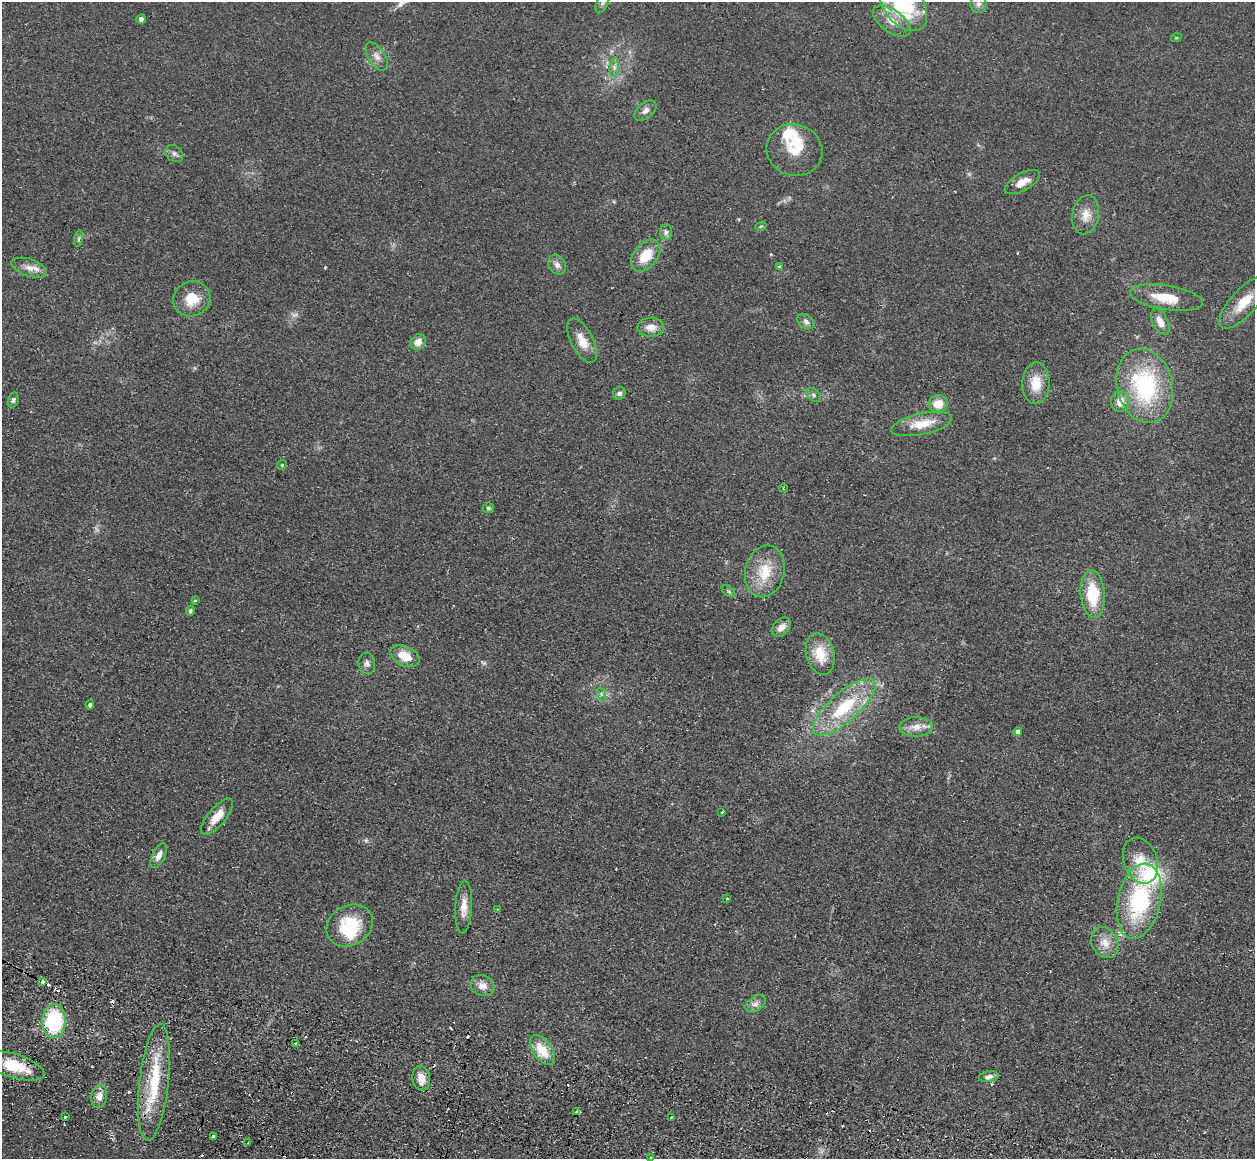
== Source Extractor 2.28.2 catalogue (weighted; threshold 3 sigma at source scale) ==
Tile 6 of 4 x 4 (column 2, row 2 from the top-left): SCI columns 1269-2521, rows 2651-3807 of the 5043 x 5143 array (HDU 1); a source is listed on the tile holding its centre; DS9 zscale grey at full resolution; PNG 1257 x 1161 px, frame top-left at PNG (2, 2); each listed source drawn as its Kron ellipse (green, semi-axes under 4 px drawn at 4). Shown black and unused: <1% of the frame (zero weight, under 2 of 3 exposures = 3% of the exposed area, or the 3 px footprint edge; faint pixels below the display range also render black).
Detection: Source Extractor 2.28.2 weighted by HDU 2 'WHT'; one run over the whole footprint, this tile lists its part. Background 0.0726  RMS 0.0098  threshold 0.044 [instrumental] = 3 sigma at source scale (4.5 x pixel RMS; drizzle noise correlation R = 1.50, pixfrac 1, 0.05/0.05 arcsec/px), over >= 5 px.
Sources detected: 104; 1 too faint to see at this stretch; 14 cosmic-ray / hot-pixel residue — neither listed nor drawn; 9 inside a brighter listed object's ellipse — not listed separately; the other 80 listed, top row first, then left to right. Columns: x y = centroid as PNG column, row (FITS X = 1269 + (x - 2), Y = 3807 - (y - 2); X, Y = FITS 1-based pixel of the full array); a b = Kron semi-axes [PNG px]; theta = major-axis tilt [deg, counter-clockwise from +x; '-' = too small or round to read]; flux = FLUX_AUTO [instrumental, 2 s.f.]
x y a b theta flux
603 2 12 5 65 3.2
978 4 9 8 - 4.1
904 5 29 19 -52 43
141 19 5 4 - 4.1
892 21 22 11 -35 14
1176 38 5 3 - 0.85
377 56 16 8 -59 6.7
614 67 9 4 82 3.2
645 111 13 7 41 5.4
794 150 28 25 -21 29
174 154 10 7 -40 3.6
1022 182 19 8 29 12
1086 215 20 13 79 13
761 226 6 3 19 1.1
666 232 8 6 -89 3
79 239 8 4 81 1.9
646 256 18 12 51 23
557 265 10 8 -58 4.9
780 266 4 4 - 1.8
29 268 18 8 -18 9.1
1166 298 37 12 -9 30
192 299 19 17 25 23
1244 302 33 13 48 24
806 322 9 6 -34 3.7
1160 322 14 7 -62 9.4
651 327 13 9 2 8.9
582 341 24 11 -63 14
418 342 8 7 - 9
1036 383 21 13 88 21
1145 386 37 27 -76 120
619 393 7 6 - 2.7
813 395 8 5 -43 2.5
13 400 8 5 76 2.4
1120 401 10 9 - 11
938 404 9 8 - 16
922 424 31 10 12 24
282 465 5 4 - 1.2
783 488 4 2 - 0.8
488 508 5 5 - 1.7
765 571 26 19 76 32
728 591 7 4 -37 1.6
1093 594 24 12 -86 41
195 600 3 3 - 1.5
190 611 5 3 - 1.7
781 627 11 7 46 8
820 654 21 14 -75 25
405 656 15 9 -24 19
367 663 10 8 -85 4.1
601 694 7 4 -72 2.2
90 705 4 4 - 4.6
844 707 40 14 41 60
916 727 16 10 2 10
1018 732 4 4 - 5.6
722 812 3 2 - 0.96
217 817 22 8 50 15
159 855 13 6 63 7.1
1140 861 23 17 -70 21
727 898 3 3 - 1.8
1139 901 38 21 77 110
464 907 26 8 87 12
498 910 4 4 - 1.8
350 925 24 20 30 48
1105 942 16 12 -61 13
42 982 4 3 - 6.1
483 986 12 10 -24 8
756 1004 11 7 34 4.9
54 1021 17 11 86 86
295 1044 3 2 - 2.7
542 1050 17 9 -54 23
14 1066 31 12 -17 42
989 1077 10 5 10 4.3
421 1078 12 9 -79 12
154 1082 59 14 83 58
99 1097 11 7 78 8
577 1112 4 3 - 8.3
65 1117 3 3 - 1.7
671 1117 3 3 - 2.5
213 1137 4 3 - 13
248 1142 3 2 - 1.1
650 1157 2 2 - 1.2
Overlapping masked pixels (flux is a lower limit): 4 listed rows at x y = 42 982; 54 1021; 14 1066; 154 1082
Isophote crosses this tile's border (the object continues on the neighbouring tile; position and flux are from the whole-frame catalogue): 2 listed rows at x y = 603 2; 904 5